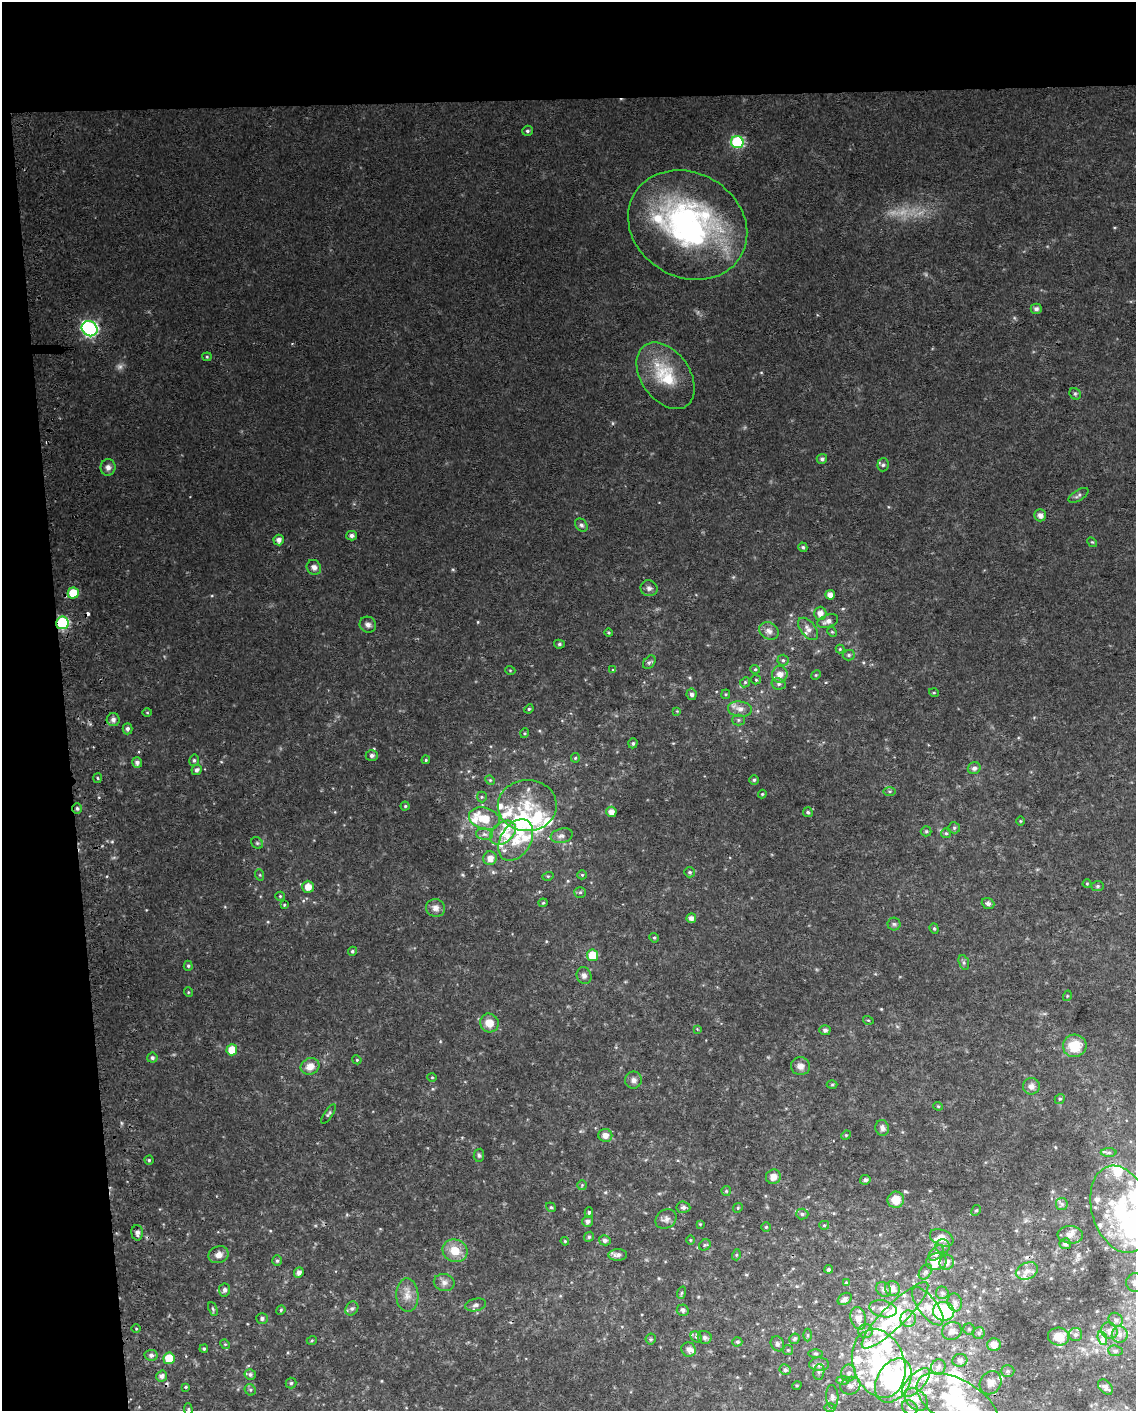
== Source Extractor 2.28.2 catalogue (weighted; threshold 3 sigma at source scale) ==
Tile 1 of 4 x 3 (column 1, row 1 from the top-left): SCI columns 41-1174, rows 2827-4235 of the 4618 x 4284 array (HDU 1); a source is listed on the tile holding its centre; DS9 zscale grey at full resolution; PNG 1138 x 1413 px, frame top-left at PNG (2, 2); each listed source drawn as its Kron ellipse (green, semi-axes under 4 px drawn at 4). Shown black and unused: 12% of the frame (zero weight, under 2 of 3 exposures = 2% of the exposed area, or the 3 px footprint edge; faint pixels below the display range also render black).
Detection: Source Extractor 2.28.2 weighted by HDU 2 'WHT'; one run over the whole footprint, this tile lists its part. Background 0.0735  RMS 0.013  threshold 0.059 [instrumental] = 3 sigma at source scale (4.5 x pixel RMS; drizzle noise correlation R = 1.50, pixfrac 1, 0.0396/0.0396 arcsec/px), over >= 5 px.
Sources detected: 309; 2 too faint to see at this stretch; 7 inside a brighter object's white glare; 2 cosmic-ray / hot-pixel residue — neither listed nor drawn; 50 inside a brighter listed object's ellipse — not listed separately; the other 248 listed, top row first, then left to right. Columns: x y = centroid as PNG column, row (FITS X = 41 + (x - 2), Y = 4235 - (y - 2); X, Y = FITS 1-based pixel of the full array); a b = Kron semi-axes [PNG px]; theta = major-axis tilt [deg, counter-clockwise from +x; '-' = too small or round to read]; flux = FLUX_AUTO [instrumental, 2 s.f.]
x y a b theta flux
527 131 5 5 - 2.6
737 142 6 6 - 130
688 225 62 52 -30 320
1036 309 5 5 - 4.4
90 329 8 7 - 280
207 357 4 4 - 1.5
666 376 37 24 -55 59
1075 394 6 5 - 2.3
822 459 5 5 - 3.3
883 465 6 5 - 3.1
108 467 8 7 - 6.1
1078 495 11 5 32 3.3
1040 515 6 5 - 6.6
581 525 7 5 -47 3.2
352 536 5 5 - 5.3
279 540 5 5 - 6.9
1092 542 5 4 - 1.5
803 547 5 4 - 2.4
314 567 8 7 - 5.2
649 588 8 8 - 4.7
73 593 5 5 - 30
830 595 5 4 - 7.3
820 613 6 6 - 8.5
828 621 11 6 21 6.2
62 623 6 6 - 130
368 625 8 7 - 5.5
808 629 13 7 -51 7.1
769 631 10 8 -33 6.6
832 632 5 4 - 1.6
608 633 4 4 - 1.7
559 644 5 4 - 2.2
840 649 4 4 - 1.3
849 655 6 5 - 2.4
783 660 5 5 - 2.3
649 662 7 5 49 2.8
755 669 5 4 - 1.6
510 670 5 3 - 1.1
613 670 4 4 - 1.1
780 674 8 8 - 11
816 675 5 4 - 1.5
756 680 5 4 - 1.5
745 682 5 4 - 1.8
779 684 7 5 -13 3.1
934 693 5 3 - 1.1
691 694 6 5 - 3.6
726 694 5 4 - 1.4
529 709 5 4 - 1.6
740 709 12 7 -7 8.2
677 711 4 4 - 1
147 713 5 3 - 1.2
113 720 6 6 - 5.3
738 720 6 5 - 2.3
127 729 5 5 - 3.5
525 733 5 3 - 1.2
633 743 5 4 - 2.5
372 755 6 5 - 4.1
575 758 5 4 - 1.5
194 760 6 4 75 2.3
426 760 4 3 - 1.5
137 762 5 5 - 4.9
974 768 6 6 - 5
197 770 5 5 - 3.8
97 778 5 3 - 1.5
490 780 5 4 - 1.5
754 780 5 4 - 2
889 791 6 4 0 2.1
762 794 4 4 - 1.3
482 797 5 5 - 1.7
405 806 4 4 - 1.7
527 806 29 25 0 50
77 808 5 5 - 2.3
611 812 5 5 - 8.2
808 812 5 5 - 2.2
484 818 16 11 -15 25
1020 821 5 3 - 1.2
954 828 6 5 - 2.2
926 831 5 5 - 1.7
503 833 14 10 40 17
946 833 5 5 - 1.9
484 834 8 5 -7 4.3
562 836 11 7 15 5.8
516 840 22 15 59 31
257 843 6 5 - 2.2
490 858 7 6 - 9.3
690 872 5 5 - 2.2
260 875 6 4 -72 1.6
582 875 5 4 - 1.6
548 876 6 3 16 1.5
1087 884 4 4 - 1.2
1098 886 6 5 - 1.9
308 887 6 6 - 12
580 892 6 5 - 2.3
280 896 5 4 - 1.7
543 903 4 4 - 1.4
988 903 6 5 - 3.6
284 905 4 4 - 1.5
436 908 10 9 - 7.4
691 918 5 5 - 6.3
894 924 6 6 - 2.7
934 929 5 4 - 1.9
654 938 5 4 - 1.8
352 951 4 4 - 2.5
592 955 6 5 - 27
964 962 7 5 -71 2.7
188 966 5 4 - 2
584 976 8 7 - 5.2
188 992 5 3 - 1.1
1067 996 5 3 - 1.2
868 1020 5 3 - 1.2
489 1023 9 9 - 15
697 1029 4 4 - 1.4
825 1030 5 5 - 3.5
1075 1046 12 11 - 31
232 1050 5 5 - 23
152 1058 5 5 - 2.4
357 1060 4 3 - 1.2
310 1066 9 8 - 11
800 1066 9 9 - 7.8
432 1077 4 4 - 1.3
633 1080 8 8 - 5.2
832 1085 5 3 - 1.3
1031 1086 8 8 - 6.8
1060 1099 5 4 - 2.1
938 1106 4 4 - 1.4
329 1114 11 3 55 2.3
882 1128 8 6 -77 4.8
605 1135 7 6 - 8.1
846 1135 5 4 - 1.4
1109 1152 8 4 0 2.8
479 1155 6 5 - 2.4
149 1160 4 4 - 1.8
773 1177 7 7 - 9.8
865 1180 5 4 - 3.4
582 1185 5 5 - 1.6
726 1191 5 5 - 1.6
896 1200 8 8 - 18
1062 1204 6 6 - 2.6
551 1207 5 4 - 2
683 1207 7 5 -5 3
738 1208 5 4 - 1.5
1121 1209 44 29 -73 130
976 1210 5 4 - 1.9
589 1212 5 4 - 2.4
802 1214 6 5 - 2.9
666 1219 11 9 34 5.8
587 1221 5 5 - 4.9
700 1224 4 4 - 1.1
824 1225 5 4 - 1.7
766 1227 4 4 - 1.5
137 1233 7 6 - 4.2
1070 1235 12 9 -4 8.3
589 1237 5 4 - 1.7
942 1238 12 8 -23 13
605 1240 6 5 - 3.5
690 1240 5 3 - 1.1
565 1241 4 3 - 1.3
1065 1244 5 5 - 4.5
705 1245 6 5 - 2.1
943 1246 7 7 - 4.2
455 1251 13 11 -24 22
936 1253 9 5 48 4.9
219 1255 10 8 21 8.3
618 1255 9 6 2 5.9
736 1255 5 3 - 1.4
277 1261 5 4 - 2.2
936 1262 10 8 11 17
947 1262 7 7 - 6.6
829 1269 4 4 - 2.3
1027 1271 11 8 24 8.6
299 1272 5 4 - 5.6
925 1272 8 5 54 3.1
444 1282 10 8 -11 6.8
1135 1282 9 9 - 8.3
846 1283 4 4 - 1.6
892 1289 8 7 - 8.4
224 1290 6 5 - 4
884 1290 8 6 -45 4.2
681 1293 6 4 71 1.7
942 1293 6 6 - 3.1
407 1295 17 11 -88 13
845 1299 7 5 34 4.9
955 1303 9 7 -77 5.4
476 1305 11 6 12 4.6
928 1306 23 9 -53 17
352 1308 7 6 - 3.3
213 1309 7 4 -69 2
883 1309 14 8 -12 11
281 1310 5 4 - 1.5
683 1310 6 5 - 3.1
944 1311 11 9 -8 130
895 1315 45 11 45 170
262 1318 5 5 - 2.7
858 1318 11 7 -76 13
908 1319 8 8 - 7.1
1116 1320 7 6 - 4.3
136 1329 4 3 - 1.2
969 1329 5 5 - 2.2
865 1331 7 7 - 5.5
952 1331 10 9 - 9.5
1109 1331 9 8 - 7.7
979 1333 6 6 - 2.8
1120 1334 8 8 - 6.8
808 1335 6 4 90 1.8
1076 1335 6 6 - 3.2
696 1337 6 5 - 2.2
705 1337 7 6 - 4.3
1059 1337 10 9 - 21
1102 1338 7 4 -72 3.8
651 1339 5 5 - 1.8
794 1339 5 5 - 2.6
312 1340 5 3 - 1.4
737 1342 5 5 - 2.7
225 1344 5 4 - 1.4
777 1344 8 6 -61 3.4
994 1345 6 6 - 11
204 1349 4 3 - 1.6
689 1349 7 7 - 5.7
788 1350 5 5 - 1.7
1115 1351 7 5 -7 3.3
815 1354 7 3 0 1.9
151 1355 6 5 - 3.2
169 1358 6 5 - 32
960 1360 7 6 - 5.6
879 1363 35 26 -72 150
819 1364 10 7 -1 6.6
938 1367 8 7 - 5.6
785 1370 6 5 - 2.7
1008 1371 7 5 1 2.9
819 1372 8 5 83 3
849 1373 8 7 - 5.5
250 1374 5 5 - 2.8
162 1376 5 5 - 4.5
843 1380 6 4 -1 2.4
893 1380 23 16 60 270
916 1382 18 8 46 17
291 1383 5 5 - 2.1
991 1383 12 10 56 10
797 1385 5 3 - 1.2
850 1386 10 8 23 7.8
186 1387 3 3 - 1.2
1105 1387 9 6 -48 5.1
250 1390 6 5 - 2.2
832 1397 12 6 -87 5.2
916 1400 13 9 -42 13
957 1402 45 22 -30 100
830 1407 6 4 -1 1.9
910 1407 8 6 -39 5.3
188 1409 6 4 -84 1.9
Overlapping masked pixels (flux is a lower limit): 3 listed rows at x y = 62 623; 1065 1244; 957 1402
Isophote crosses this tile's border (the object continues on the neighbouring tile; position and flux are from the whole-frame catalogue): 5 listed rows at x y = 1121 1209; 1135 1282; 893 1380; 957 1402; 188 1409
Unlisted compact peaks at least as high as the median listed source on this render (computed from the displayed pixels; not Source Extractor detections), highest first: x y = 478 622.